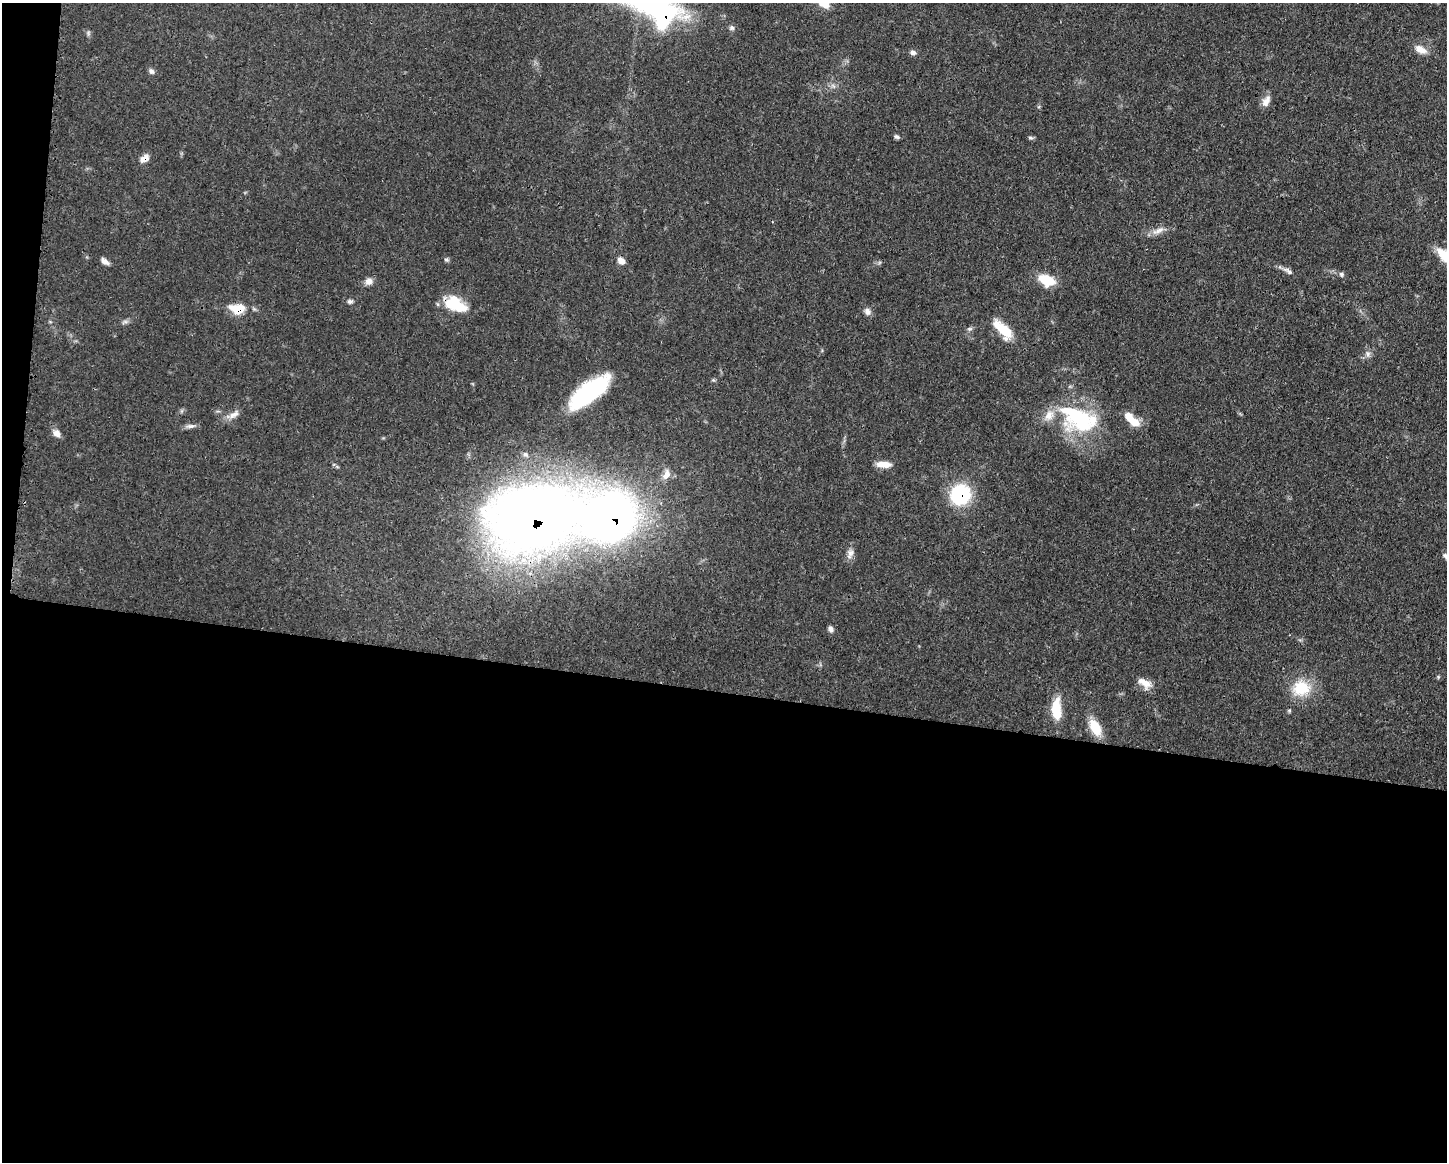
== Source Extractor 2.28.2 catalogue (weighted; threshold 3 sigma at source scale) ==
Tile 10 of 3 x 4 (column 1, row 4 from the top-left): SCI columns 113-1557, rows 3-1162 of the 4671 x 4645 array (HDU 1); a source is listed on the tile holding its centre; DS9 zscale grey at full resolution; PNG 1449 x 1164 px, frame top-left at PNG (2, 3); no overlay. Shown black and unused: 42% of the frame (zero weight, under 3 of 4 exposures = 1% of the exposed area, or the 3 px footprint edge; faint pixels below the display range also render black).
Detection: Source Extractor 2.28.2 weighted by HDU 2 'WHT'; one run over the whole footprint, this tile lists its part. Background 0.0543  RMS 0.0032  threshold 0.0146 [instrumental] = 3 sigma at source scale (4.5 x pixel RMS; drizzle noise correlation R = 1.50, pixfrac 1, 0.05/0.05 arcsec/px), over >= 5 px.
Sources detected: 51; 1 inside a brighter object's white glare — not listed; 5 inside a brighter listed object's ellipse — not listed separately; the other 45 listed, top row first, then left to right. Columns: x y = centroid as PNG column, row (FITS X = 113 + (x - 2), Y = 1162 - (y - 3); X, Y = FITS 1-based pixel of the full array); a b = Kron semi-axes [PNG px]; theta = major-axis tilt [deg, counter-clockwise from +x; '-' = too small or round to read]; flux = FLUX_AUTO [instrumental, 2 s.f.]
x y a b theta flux
661 14 43 30 -26 48
732 28 7 7 - 0.84
88 33 7 4 72 0.54
1420 49 17 9 -29 3.2
913 52 7 6 - 1.1
151 71 8 6 -45 0.99
1266 101 16 9 62 2.5
896 137 7 5 -24 0.73
1030 138 7 4 -18 0.57
144 158 12 8 37 2.4
1158 231 20 7 23 2.6
446 260 6 5 - 0.61
104 261 10 5 -39 1.7
621 261 8 6 -42 2.2
1288 271 14 6 -36 1.5
1341 274 7 6 - 0.79
1047 280 18 11 -23 8
368 281 10 8 38 1.8
350 301 8 6 1 0.8
453 303 22 17 -10 9.6
238 308 20 12 -1 7.3
867 311 10 8 -55 1.5
125 322 9 5 25 0.87
970 329 7 5 19 0.75
1003 330 23 10 -46 10
1368 354 8 7 - 1.2
713 380 5 5 - 0.45
589 392 44 15 37 37
234 415 17 7 31 2.4
1082 421 48 26 7 28
1134 421 16 9 -37 5.2
190 426 13 6 4 1.3
57 433 9 8 - 2.1
525 454 8 6 -31 0.94
883 464 16 7 -2 3.8
666 474 14 9 60 2.7
960 495 24 22 47 20
533 518 66 45 12 490
850 554 16 8 72 2
831 629 8 6 -69 1
1438 677 5 4 - 0.39
1145 683 19 10 -31 3.5
1301 688 24 20 16 11
1056 709 25 10 -89 9.3
1095 727 20 11 -61 7.5
Overlapping masked pixels (flux is a lower limit): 6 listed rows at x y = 661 14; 144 158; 453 303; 238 308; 960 495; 533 518
Isophote crosses this tile's border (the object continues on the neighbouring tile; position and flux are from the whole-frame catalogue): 1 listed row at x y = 661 14